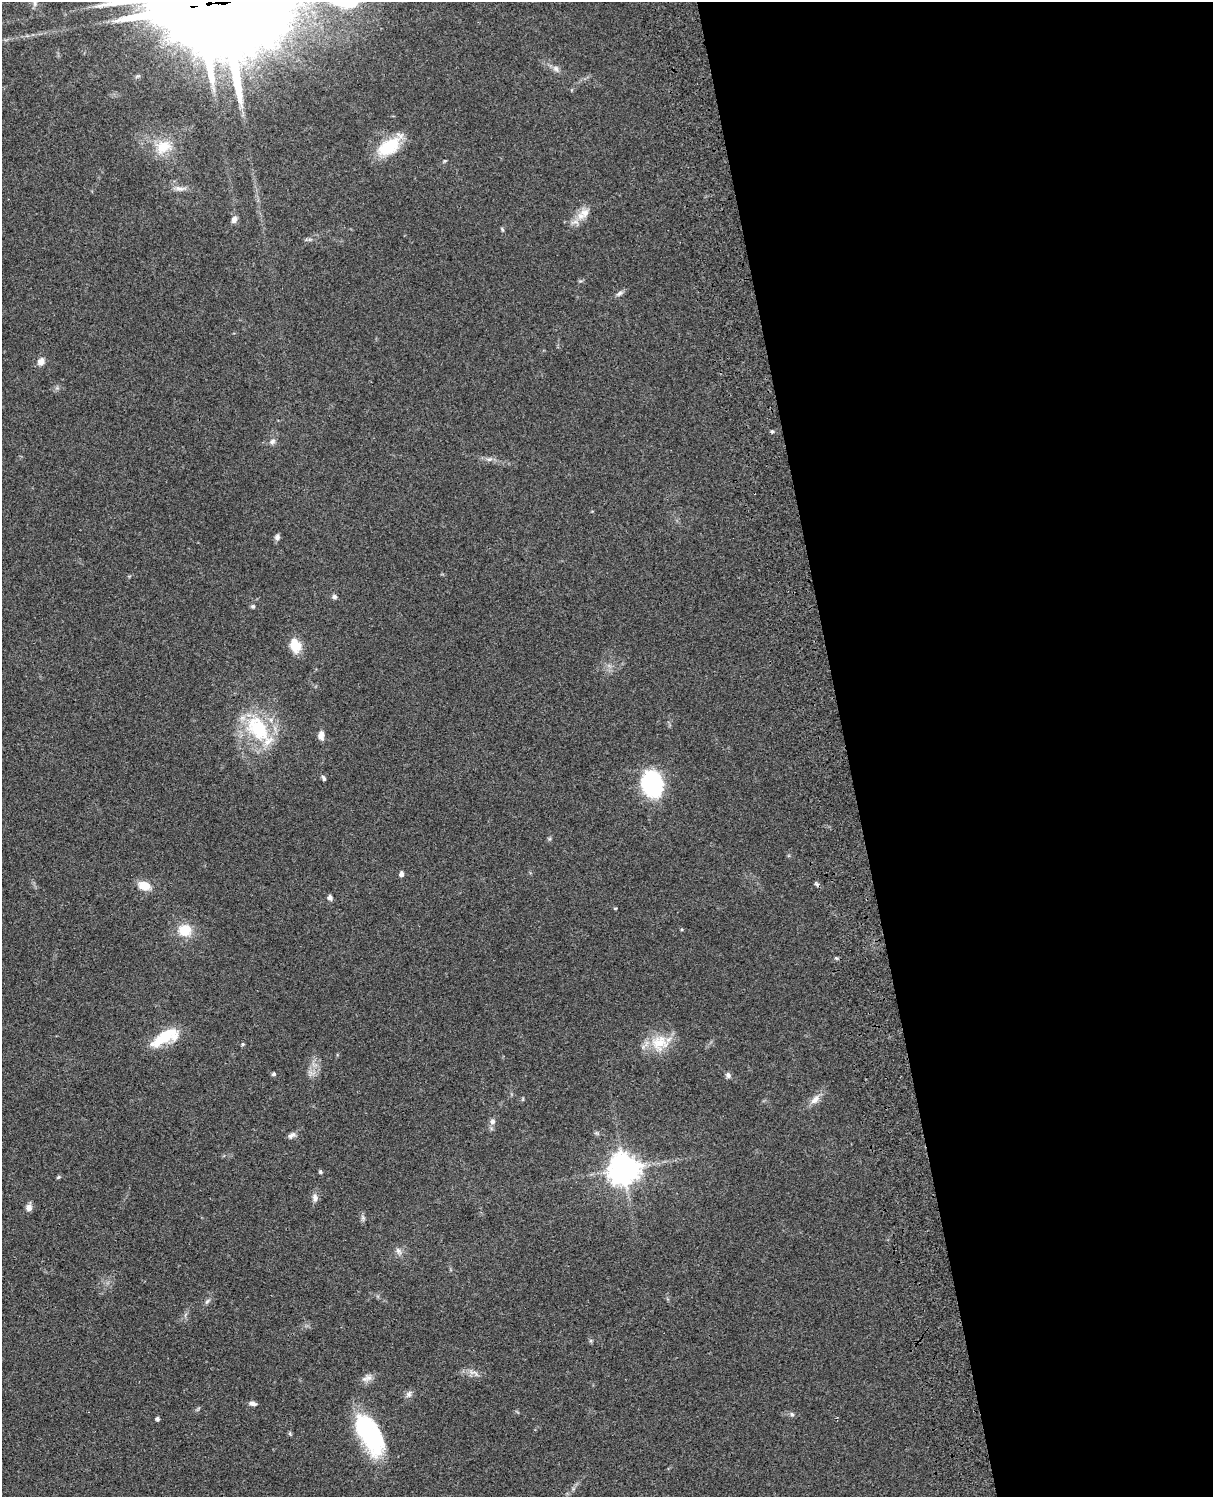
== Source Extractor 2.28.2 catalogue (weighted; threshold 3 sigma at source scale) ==
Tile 8 of 4 x 3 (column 4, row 2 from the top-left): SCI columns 3755-4965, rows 1772-3266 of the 5083 x 4925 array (HDU 1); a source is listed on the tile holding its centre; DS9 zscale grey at full resolution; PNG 1215 x 1499 px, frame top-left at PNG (2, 2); no overlay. Shown black and unused: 30% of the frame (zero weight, under 3 of 4 exposures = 6% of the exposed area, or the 3 px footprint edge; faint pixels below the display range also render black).
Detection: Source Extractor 2.28.2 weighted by HDU 2 'WHT'; one run over the whole footprint, this tile lists its part. Background 0.0782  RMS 0.0059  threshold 0.0266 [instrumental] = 3 sigma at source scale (4.5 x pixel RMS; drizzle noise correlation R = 1.50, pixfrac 1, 0.05/0.05 arcsec/px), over >= 5 px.
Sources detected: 58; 2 inside a brighter object's white glare — not listed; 2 inside a brighter listed object's ellipse — not listed separately; the other 54 listed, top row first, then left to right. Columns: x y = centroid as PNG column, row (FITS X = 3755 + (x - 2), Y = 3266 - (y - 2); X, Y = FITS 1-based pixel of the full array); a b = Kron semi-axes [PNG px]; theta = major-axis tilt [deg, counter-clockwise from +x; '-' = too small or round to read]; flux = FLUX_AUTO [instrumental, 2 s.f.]
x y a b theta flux
224 2 51 29 11 14000
35 3 13 6 -76 2.6
556 69 10 7 -52 2.4
389 146 31 15 36 23
163 147 24 19 18 15
444 161 6 3 71 0.65
180 188 16 6 -6 3.4
585 213 14 13 - 6.1
234 219 8 6 70 3
502 229 6 4 -65 0.76
619 294 11 5 37 1.8
41 362 9 8 - 3.6
772 431 5 4 - 0.84
272 442 8 7 - 2
489 459 9 4 8 1.7
277 537 7 5 83 2.2
334 597 6 6 - 1.5
253 606 6 5 - 0.99
295 645 15 12 -68 11
258 728 38 25 -55 41
321 735 10 6 87 3.8
323 778 7 4 -60 1.2
652 783 22 16 -70 75
401 874 5 4 - 2.6
144 886 12 8 -19 10
330 897 5 5 - 2.3
615 908 5 3 - 0.5
185 930 13 12 - 14
836 958 5 4 - 0.77
165 1036 34 15 24 21
659 1043 26 24 12 17
243 1044 5 4 - 0.76
274 1074 4 4 - 1.3
728 1075 8 6 -52 1.7
523 1099 6 3 71 0.6
815 1099 16 8 48 4.6
492 1121 7 7 - 2.4
292 1135 10 6 33 2.3
624 1169 10 10 - 820
320 1172 4 4 - 1.1
58 1177 6 4 44 0.74
315 1198 11 7 -80 2.7
29 1207 8 6 87 3.6
363 1218 8 5 -72 1.5
398 1251 9 7 -58 2.6
207 1301 9 5 45 1.5
475 1373 12 4 -34 1.8
367 1378 17 7 20 3.4
409 1394 9 7 59 2.1
252 1403 8 5 -11 2.3
792 1414 7 5 -44 1.3
157 1419 4 3 - 1.6
290 1434 6 4 -79 0.77
372 1440 46 23 -65 51
Overlapping masked pixels (flux is a lower limit): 1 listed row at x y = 224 2
Isophote crosses this tile's border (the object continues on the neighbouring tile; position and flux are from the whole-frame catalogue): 2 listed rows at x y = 224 2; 35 3